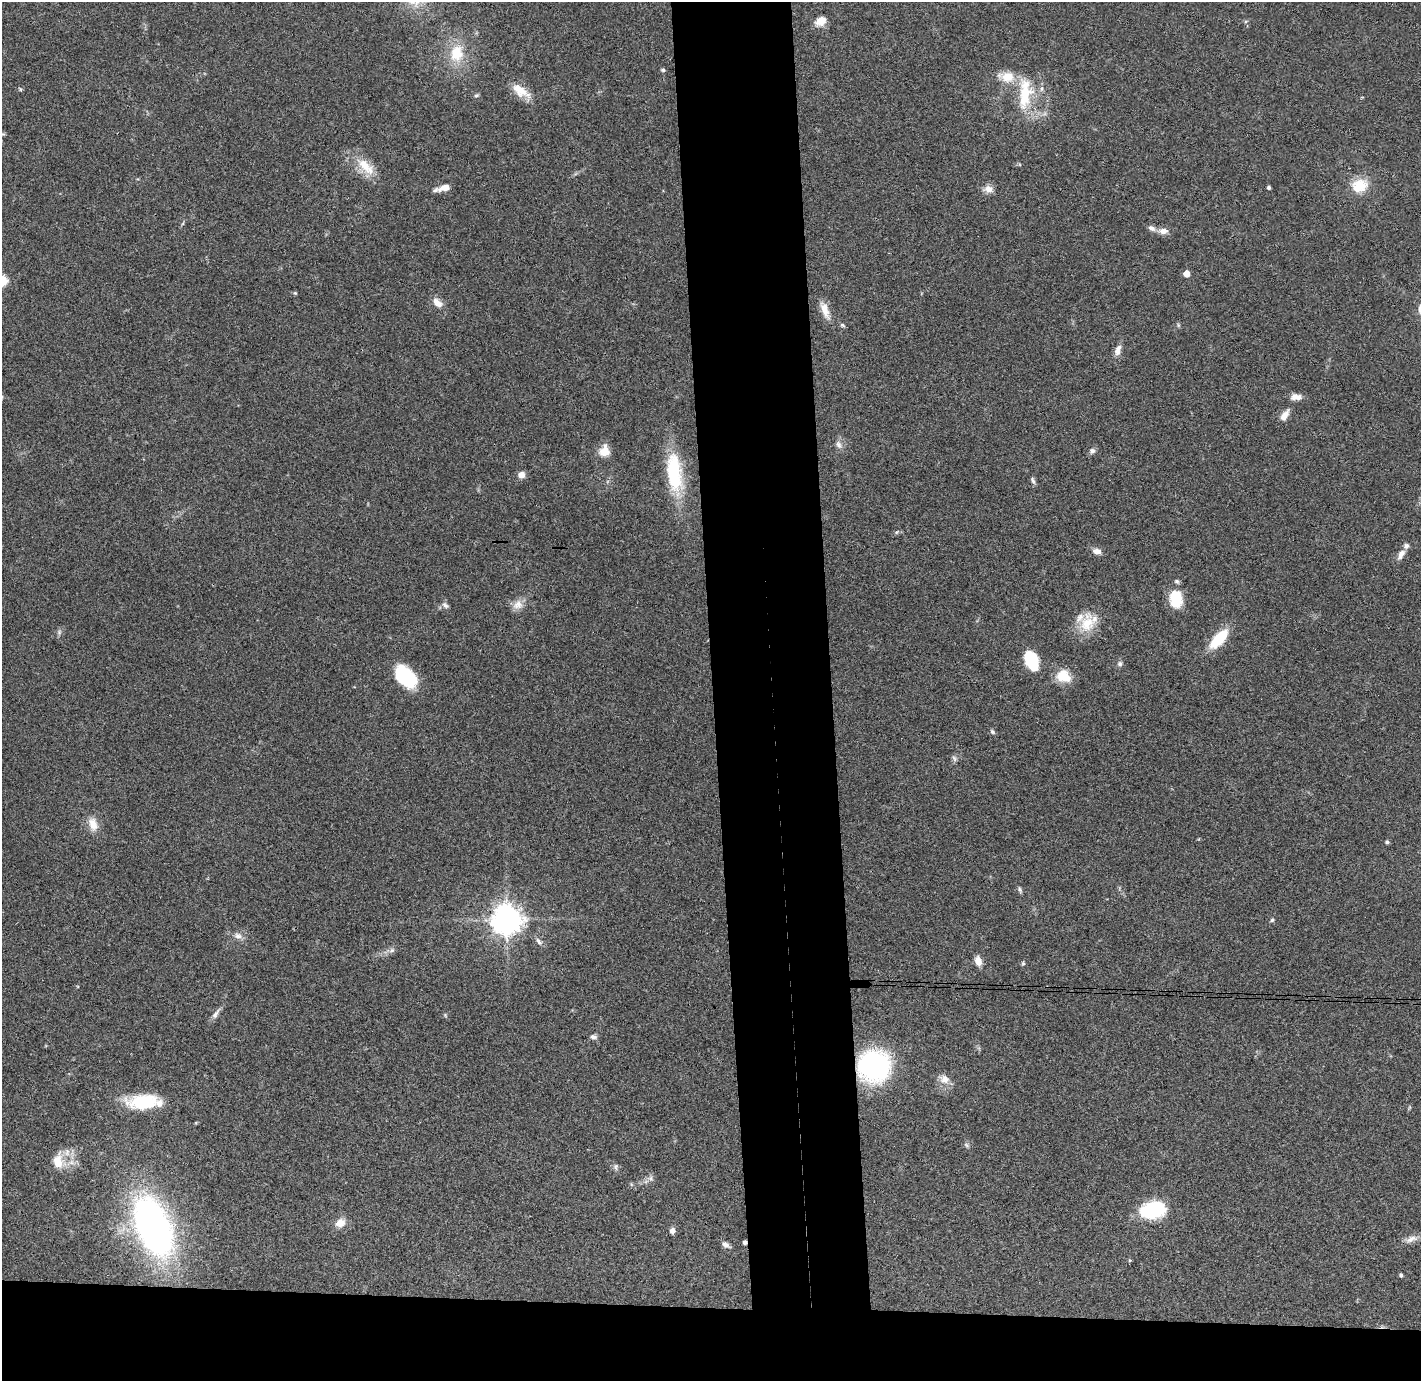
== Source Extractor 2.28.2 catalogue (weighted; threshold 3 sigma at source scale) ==
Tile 8 of 3 x 3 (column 2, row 3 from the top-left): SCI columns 1477-2895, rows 78-1456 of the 4370 x 4295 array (HDU 1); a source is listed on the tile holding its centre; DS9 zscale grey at full resolution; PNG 1423 x 1383 px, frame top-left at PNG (2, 2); no overlay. Shown black and unused: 13% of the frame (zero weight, under 3 of 4 exposures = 6% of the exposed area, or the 3 px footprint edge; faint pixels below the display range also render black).
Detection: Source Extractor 2.28.2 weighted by HDU 2 'WHT'; one run over the whole footprint, this tile lists its part. Background 0.0824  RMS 0.0056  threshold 0.0254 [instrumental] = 3 sigma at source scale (4.5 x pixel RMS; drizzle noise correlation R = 1.50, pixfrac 1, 0.05/0.05 arcsec/px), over >= 5 px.
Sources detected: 78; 4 inside a brighter listed object's ellipse — not listed separately; the other 74 listed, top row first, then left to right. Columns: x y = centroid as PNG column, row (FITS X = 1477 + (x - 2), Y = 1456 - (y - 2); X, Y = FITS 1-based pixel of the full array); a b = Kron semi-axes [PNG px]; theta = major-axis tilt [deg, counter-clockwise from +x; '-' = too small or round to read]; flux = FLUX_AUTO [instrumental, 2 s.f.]
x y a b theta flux
821 21 13 10 30 5.3
456 53 22 17 82 16
663 70 6 4 -2 0.93
1007 77 23 14 -9 11
20 89 6 3 -45 0.66
521 91 27 12 -34 9.5
1025 94 45 17 85 25
476 95 7 4 19 0.87
366 166 33 13 -45 12
1360 186 22 17 14 13
445 188 14 7 16 5.9
1269 188 3 3 - 1.2
989 189 11 9 -17 3.7
1152 228 11 7 -29 2.3
1163 231 12 7 1 3.9
1187 274 5 5 - 7.6
2 280 5 5 - 40
295 293 5 5 - 0.66
437 303 15 9 -43 4.5
825 310 25 9 -69 6.5
842 325 7 5 -27 0.94
1118 350 15 7 72 3.6
1296 397 13 7 -1 4.2
1284 415 13 7 58 4.8
839 445 11 7 -63 2.5
605 451 12 10 72 7.8
1092 451 7 7 - 1.6
674 472 46 16 -84 37
521 475 7 6 - 4.4
1033 481 10 5 -72 1.4
897 532 7 4 35 0.97
1097 551 11 7 -12 3.3
1401 554 14 7 59 3.7
1177 581 7 5 -36 1.1
1176 599 17 12 -85 17
445 605 10 6 -44 1.8
518 605 15 12 26 5
1087 624 27 18 77 14
59 632 6 6 - 1.3
1219 639 22 9 47 22
1031 660 20 12 -69 23
1120 664 7 7 - 1.4
1063 676 18 14 -26 11
406 677 26 15 -43 32
992 732 7 4 -62 0.99
954 758 9 5 -63 1.3
93 824 19 12 -73 6.9
1387 842 4 4 - 1.3
1020 890 8 5 -64 1.1
507 920 10 9 - 730
1272 920 5 5 - 0.9
238 936 11 8 -17 2.9
539 941 12 5 -50 2
392 950 7 6 - 1.5
978 961 11 7 -71 4.6
1023 963 6 5 - 0.82
215 1014 16 6 56 2.7
593 1037 9 6 -11 1.7
874 1066 23 21 -8 110
944 1079 14 11 -25 4.7
144 1102 36 16 2 27
966 1145 7 5 -59 1.1
58 1162 19 11 89 10
615 1167 9 6 -85 1.6
651 1178 7 6 - 1.6
1154 1210 19 11 12 52
340 1223 14 11 27 5.3
153 1227 39 21 -67 280
672 1231 6 5 - 2.9
1411 1239 17 7 28 3.8
745 1242 4 4 - 1.7
726 1245 11 6 -34 2.2
1130 1260 5 4 - 0.63
1401 1275 4 4 - 0.88
Overlapping masked pixels (flux is a lower limit): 2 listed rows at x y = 874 1066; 745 1242
Isophote crosses this tile's border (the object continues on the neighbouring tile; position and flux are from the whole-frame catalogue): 1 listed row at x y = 2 280